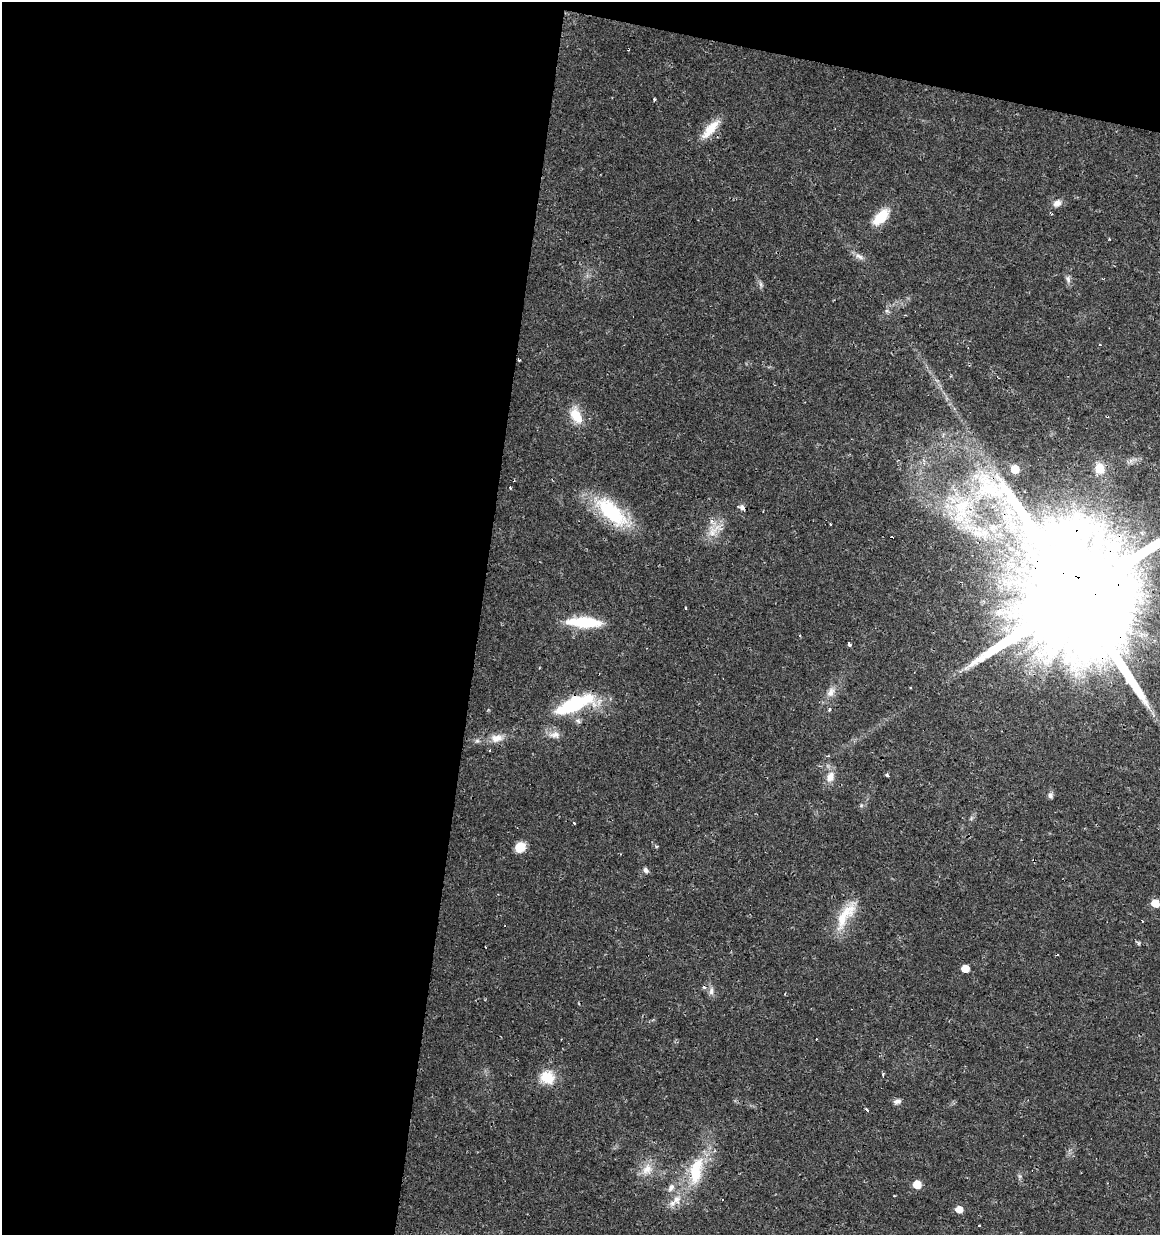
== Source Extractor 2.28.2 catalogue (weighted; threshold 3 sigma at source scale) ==
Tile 1 of 4 x 4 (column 1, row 1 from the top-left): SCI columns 287-1444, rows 3699-4931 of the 5145 x 4941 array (HDU 1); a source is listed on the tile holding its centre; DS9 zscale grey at full resolution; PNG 1162 x 1237 px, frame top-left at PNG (2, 2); no overlay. Shown black and unused: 44% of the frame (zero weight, under 2 of 3 exposures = <1% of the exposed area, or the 3 px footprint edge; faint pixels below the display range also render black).
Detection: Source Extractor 2.28.2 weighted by HDU 2 'WHT'; one run over the whole footprint, this tile lists its part. Background 0.0131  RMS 0.003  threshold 0.0136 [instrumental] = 3 sigma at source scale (4.5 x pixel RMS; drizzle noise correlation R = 1.50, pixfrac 1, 0.0396/0.0396 arcsec/px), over >= 5 px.
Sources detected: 64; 10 cosmic-ray / hot-pixel residue — not listed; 1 inside a brighter listed object's ellipse — not listed separately; the other 53 listed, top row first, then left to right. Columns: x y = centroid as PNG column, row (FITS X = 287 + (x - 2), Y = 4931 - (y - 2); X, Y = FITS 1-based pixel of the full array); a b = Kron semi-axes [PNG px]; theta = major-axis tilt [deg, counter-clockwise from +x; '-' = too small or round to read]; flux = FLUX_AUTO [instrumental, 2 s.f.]
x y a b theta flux
654 99 3 3 - 1
710 129 30 10 48 5.9
1057 203 11 8 31 1.8
881 217 19 10 46 9
859 256 15 6 -25 1.6
1068 279 11 6 -74 1.1
761 284 9 4 -81 0.7
519 360 3 2 - 0.32
576 415 22 12 -64 6.3
1099 468 12 10 -68 4.7
1015 469 6 6 - 6.4
976 476 8 8 - 1.9
510 488 4 3 - 0.33
962 506 32 26 25 22
742 507 8 6 -75 1.1
611 512 53 21 -43 21
831 524 3 2 - 0.45
714 530 25 14 35 5
1076 596 45 27 -17 21000
685 608 3 3 - 0.69
584 622 38 11 -3 14
849 644 4 3 - 1.1
911 687 3 2 - 0.48
830 692 15 8 70 2.3
574 705 35 12 22 29
829 709 3 3 - 5.6
578 721 9 6 -38 0.93
554 735 17 9 1 2.2
497 738 19 11 7 3.5
887 775 4 3 - 0.68
830 777 14 10 68 3
1050 795 7 6 - 0.98
861 805 5 5 - 0.49
573 823 3 3 - 1.6
520 847 10 8 45 5.4
646 870 8 6 -47 0.9
1155 903 6 6 - 5.4
846 915 47 14 58 9.1
1138 943 6 4 90 0.43
965 968 6 6 - 3.4
711 991 11 6 82 1.3
883 1074 4 3 - 0.38
547 1077 18 16 -20 6.6
897 1101 10 6 6 1.1
867 1110 3 3 - 1.5
647 1169 18 14 64 4.4
696 1171 44 18 80 15
1019 1176 7 4 -71 0.57
917 1184 6 6 - 6.5
671 1188 12 8 57 1.6
677 1200 14 11 56 3.4
959 1209 5 5 - 3.8
979 1226 3 2 - 0.34
Overlapping masked pixels (flux is a lower limit): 3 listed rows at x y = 611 512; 1076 596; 574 705
Isophote crosses this tile's border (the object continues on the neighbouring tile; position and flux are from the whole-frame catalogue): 1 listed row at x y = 1076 596